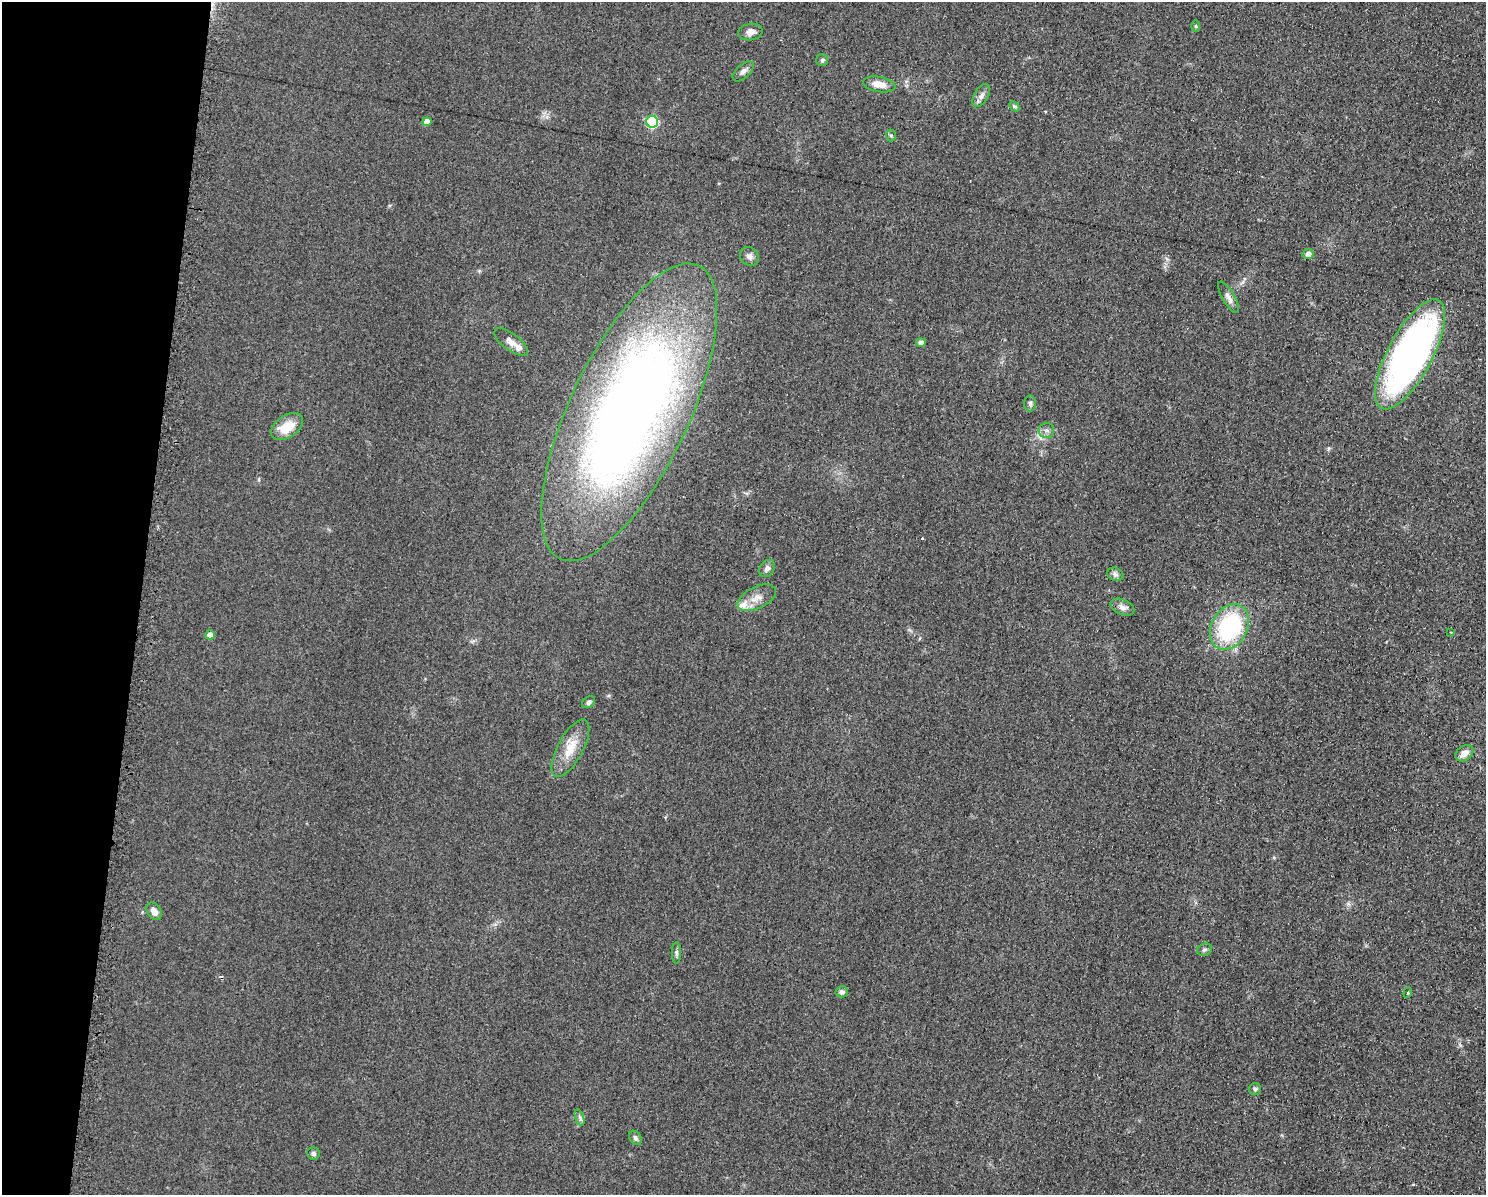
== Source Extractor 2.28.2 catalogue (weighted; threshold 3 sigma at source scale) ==
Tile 7 of 3 x 4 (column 1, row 3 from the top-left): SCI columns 123-1606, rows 1194-2386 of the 4823 x 4771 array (HDU 1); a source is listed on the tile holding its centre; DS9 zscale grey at full resolution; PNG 1488 x 1197 px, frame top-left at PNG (2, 2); each listed source drawn as its Kron ellipse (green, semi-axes under 4 px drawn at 4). Shown black and unused: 9% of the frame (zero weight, under 2 of 3 exposures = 2% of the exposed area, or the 3 px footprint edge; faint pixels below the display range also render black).
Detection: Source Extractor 2.28.2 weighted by HDU 2 'WHT'; one run over the whole footprint, this tile lists its part. Background 0.0548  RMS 0.0099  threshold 0.0444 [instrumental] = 3 sigma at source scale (4.5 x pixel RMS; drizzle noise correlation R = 1.50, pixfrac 1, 0.05/0.05 arcsec/px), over >= 5 px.
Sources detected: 43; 2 cosmic-ray / hot-pixel residue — neither listed nor drawn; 2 inside a brighter listed object's ellipse — not listed separately; the other 39 listed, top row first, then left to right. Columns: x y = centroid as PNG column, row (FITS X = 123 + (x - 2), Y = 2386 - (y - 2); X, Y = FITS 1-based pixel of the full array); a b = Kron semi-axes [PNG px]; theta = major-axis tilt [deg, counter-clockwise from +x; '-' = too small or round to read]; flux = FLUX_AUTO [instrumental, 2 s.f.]
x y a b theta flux
1196 26 6 4 -89 1.3
750 32 12 8 10 6.8
822 60 6 6 - 2.1
743 71 13 6 41 4.7
879 84 16 7 -10 11
981 95 13 7 59 4.9
1014 106 6 4 -43 1.6
427 122 4 4 - 7.9
652 122 6 6 - 75
891 135 6 5 - 1.5
1308 254 5 5 - 6.5
749 256 10 9 - 4.3
1228 297 18 6 -60 5.1
511 342 20 8 -37 7.1
921 343 5 4 - 6.2
1410 354 61 22 62 430
1030 403 8 6 88 2.6
629 412 162 59 65 980
287 427 18 11 34 22
1046 430 8 7 - 3.6
767 568 9 7 55 4.1
1115 574 8 6 -23 3.2
757 598 20 11 25 11
1122 607 13 7 -23 5.6
1229 627 24 18 60 110
1451 632 2 2 - 0.88
210 635 5 4 - 7.6
589 702 7 5 38 2.9
570 748 32 12 62 21
1464 753 10 7 36 7.8
154 911 9 6 -59 6.9
1204 950 7 6 - 2.3
676 953 11 4 -89 2.5
842 992 6 5 - 2.9
1408 993 5 4 - 1.3
1255 1089 6 6 - 2.1
580 1118 9 4 -71 2.2
635 1138 7 5 -57 2.9
313 1153 6 6 - 2.5